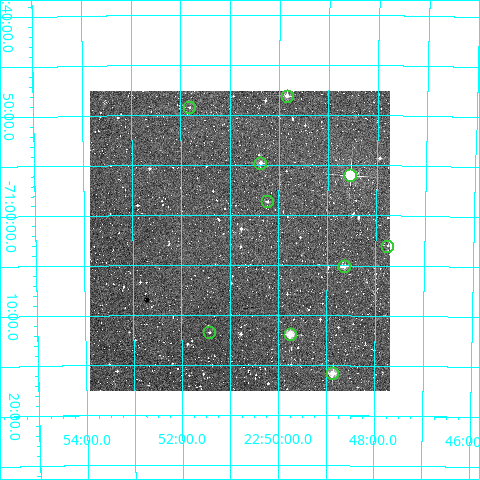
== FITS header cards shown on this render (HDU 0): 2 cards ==
NAXIS1  =                  300
NAXIS2  =                  300

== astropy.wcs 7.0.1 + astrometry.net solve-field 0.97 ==
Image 300 x 300 px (HDU 0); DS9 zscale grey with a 90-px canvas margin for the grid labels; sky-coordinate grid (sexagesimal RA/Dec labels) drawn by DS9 from the SOLVED WCS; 10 Tycho-2 reference stars matched to detected sources circled (green)
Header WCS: RA---TAN/DEC--TAN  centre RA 22:50:48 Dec -71:03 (342.70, -71.04 deg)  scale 6 arcsec/px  FOV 30.0' x 30.0'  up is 0 deg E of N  parity normal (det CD < 0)
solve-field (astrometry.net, Tycho-2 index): VERIFIED the header's WCS against the Tycho-2 star catalogue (verified at 2 index scales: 9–10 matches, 0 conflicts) and refined it, rather than solving blind
Solved WCS: RA---TAN-SIP/DEC--TAN-SIP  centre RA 22:50:48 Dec -71:03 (342.70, -71.04 deg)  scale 6.01 arcsec/px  FOV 30.0' x 30.0'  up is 0 deg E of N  parity normal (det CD < 0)
The solver's refit moves the header's centre by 1.6 arcsec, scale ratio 1.002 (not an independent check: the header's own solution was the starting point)
Tycho-2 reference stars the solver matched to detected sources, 10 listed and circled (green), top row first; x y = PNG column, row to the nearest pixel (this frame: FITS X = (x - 90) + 1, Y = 300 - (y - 91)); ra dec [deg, ICRS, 3 dp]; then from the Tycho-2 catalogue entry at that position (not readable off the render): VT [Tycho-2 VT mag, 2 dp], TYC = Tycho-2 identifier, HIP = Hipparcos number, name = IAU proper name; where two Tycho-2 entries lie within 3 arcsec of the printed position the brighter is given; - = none
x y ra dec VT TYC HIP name
287 96 342.460 -70.801 10.41 9340-1844-1 - -
189 107 342.954 -70.821 11.73 9340-1759-1 - -
260 163 342.593 -70.913 10.56 9340-2369-1 - -
350 175 342.135 -70.933 7.37 9340-1874-1 112620 -
267 201 342.557 -70.978 11.82 9340-1843-1 - -
387 246 341.940 -71.050 12.19 9340-2240-1 - -
344 266 342.161 -71.084 11.24 9340-2161-1 - -
209 332 342.856 -71.196 12.22 9340-2266-1 - -
290 334 342.438 -71.199 9.65 9340-2505-1 112729 -
332 373 342.217 -71.263 9.48 9340-2448-1 - -